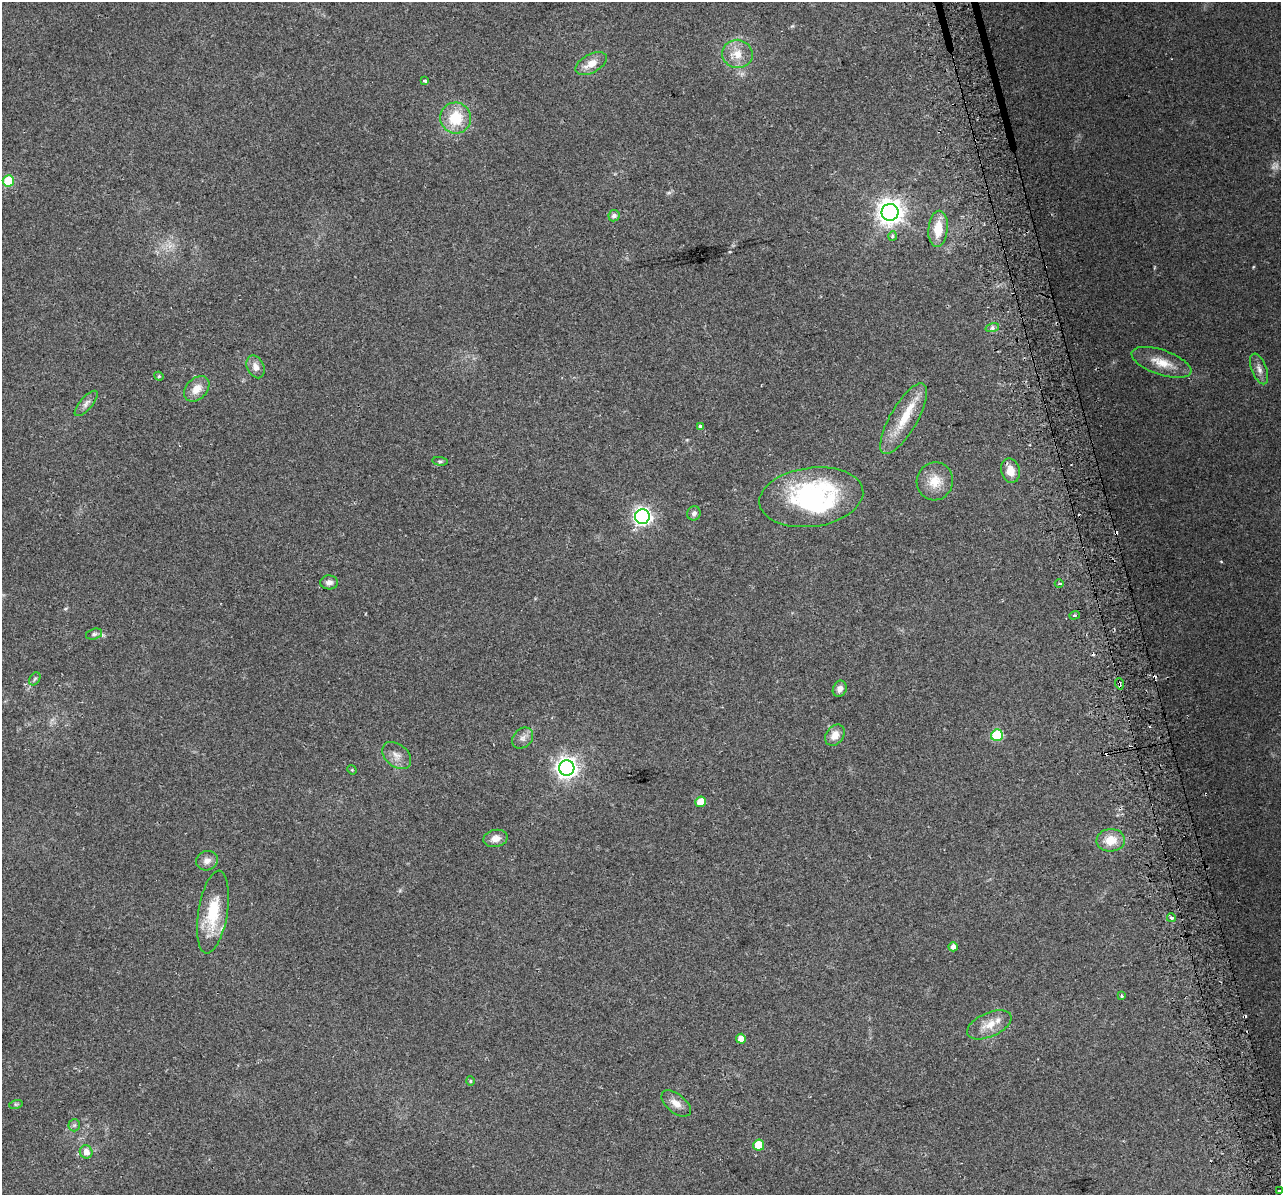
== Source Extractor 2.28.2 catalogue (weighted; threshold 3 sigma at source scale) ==
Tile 6 of 4 x 4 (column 2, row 2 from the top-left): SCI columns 1312-2590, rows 2486-3678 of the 5178 x 4923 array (HDU 1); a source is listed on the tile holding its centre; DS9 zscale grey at full resolution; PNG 1283 x 1197 px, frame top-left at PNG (2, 2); each listed source drawn as its Kron ellipse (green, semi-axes under 4 px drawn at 4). Shown black and unused: <1% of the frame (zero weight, under 2 of 3 exposures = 2% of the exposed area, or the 3 px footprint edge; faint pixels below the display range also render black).
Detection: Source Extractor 2.28.2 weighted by HDU 2 'WHT'; one run over the whole footprint, this tile lists its part. Background 0.129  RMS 0.012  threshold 0.0524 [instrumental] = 3 sigma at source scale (4.5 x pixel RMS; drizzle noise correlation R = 1.50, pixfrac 1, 0.0396/0.0396 arcsec/px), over >= 5 px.
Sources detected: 71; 1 too faint to see at this stretch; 1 inside a brighter object's white glare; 12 cosmic-ray / hot-pixel residue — neither listed nor drawn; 3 inside a brighter listed object's ellipse — not listed separately; the other 54 listed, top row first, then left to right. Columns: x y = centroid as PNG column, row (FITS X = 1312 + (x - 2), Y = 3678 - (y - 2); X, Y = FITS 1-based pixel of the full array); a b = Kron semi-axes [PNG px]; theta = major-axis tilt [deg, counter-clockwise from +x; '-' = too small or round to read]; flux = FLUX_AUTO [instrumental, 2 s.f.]
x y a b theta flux
737 54 15 14 - 18
591 64 17 9 29 14
425 81 4 3 - 3.7
456 118 15 15 - 38
8 181 5 5 - 47
890 212 8 8 - 1100
614 216 6 5 - 4.6
938 229 18 9 85 24
892 236 4 4 - 3.2
992 328 7 4 17 2.5
1161 362 31 12 -19 23
255 367 12 8 -64 7.8
1259 369 16 7 -69 7.5
159 376 5 4 - 1.3
197 389 15 10 45 13
86 403 16 6 49 5.7
904 419 40 13 60 34
700 426 3 3 - 3.8
440 461 7 4 -7 2.1
1010 471 12 9 -75 15
935 481 19 18 - 21
811 497 52 29 8 180
694 513 7 6 - 4.3
642 517 7 7 - 390
329 582 9 7 -1 4.8
1059 584 4 3 - 1.3
1074 615 5 4 - 2
94 634 8 5 15 2.8
35 679 7 5 57 2.1
1119 684 6 3 -72 5.1
840 689 8 6 67 5.8
835 735 11 8 52 11
997 735 6 6 - 71
523 738 12 9 46 6.3
397 755 16 11 -40 9.5
567 768 8 7 - 650
352 770 5 4 - 1
700 802 5 5 - 18
496 838 12 8 13 9.3
1111 840 14 11 4 18
207 861 11 9 21 7.4
213 912 42 14 81 48
1171 918 4 3 - 4.5
953 947 5 4 - 6.5
1122 996 4 3 - 2.5
989 1025 24 12 24 18
741 1039 5 5 - 11
470 1081 4 4 - 1.3
676 1103 17 9 -39 10
16 1104 7 4 17 1.7
74 1125 6 6 - 2.3
759 1145 5 5 - 33
86 1152 7 6 - 8.6
1280 1191 3 3 - 8
Overlapping masked pixels (flux is a lower limit): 1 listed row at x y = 1119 684
Isophote crosses this tile's border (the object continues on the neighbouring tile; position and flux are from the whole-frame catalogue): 1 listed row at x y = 1280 1191